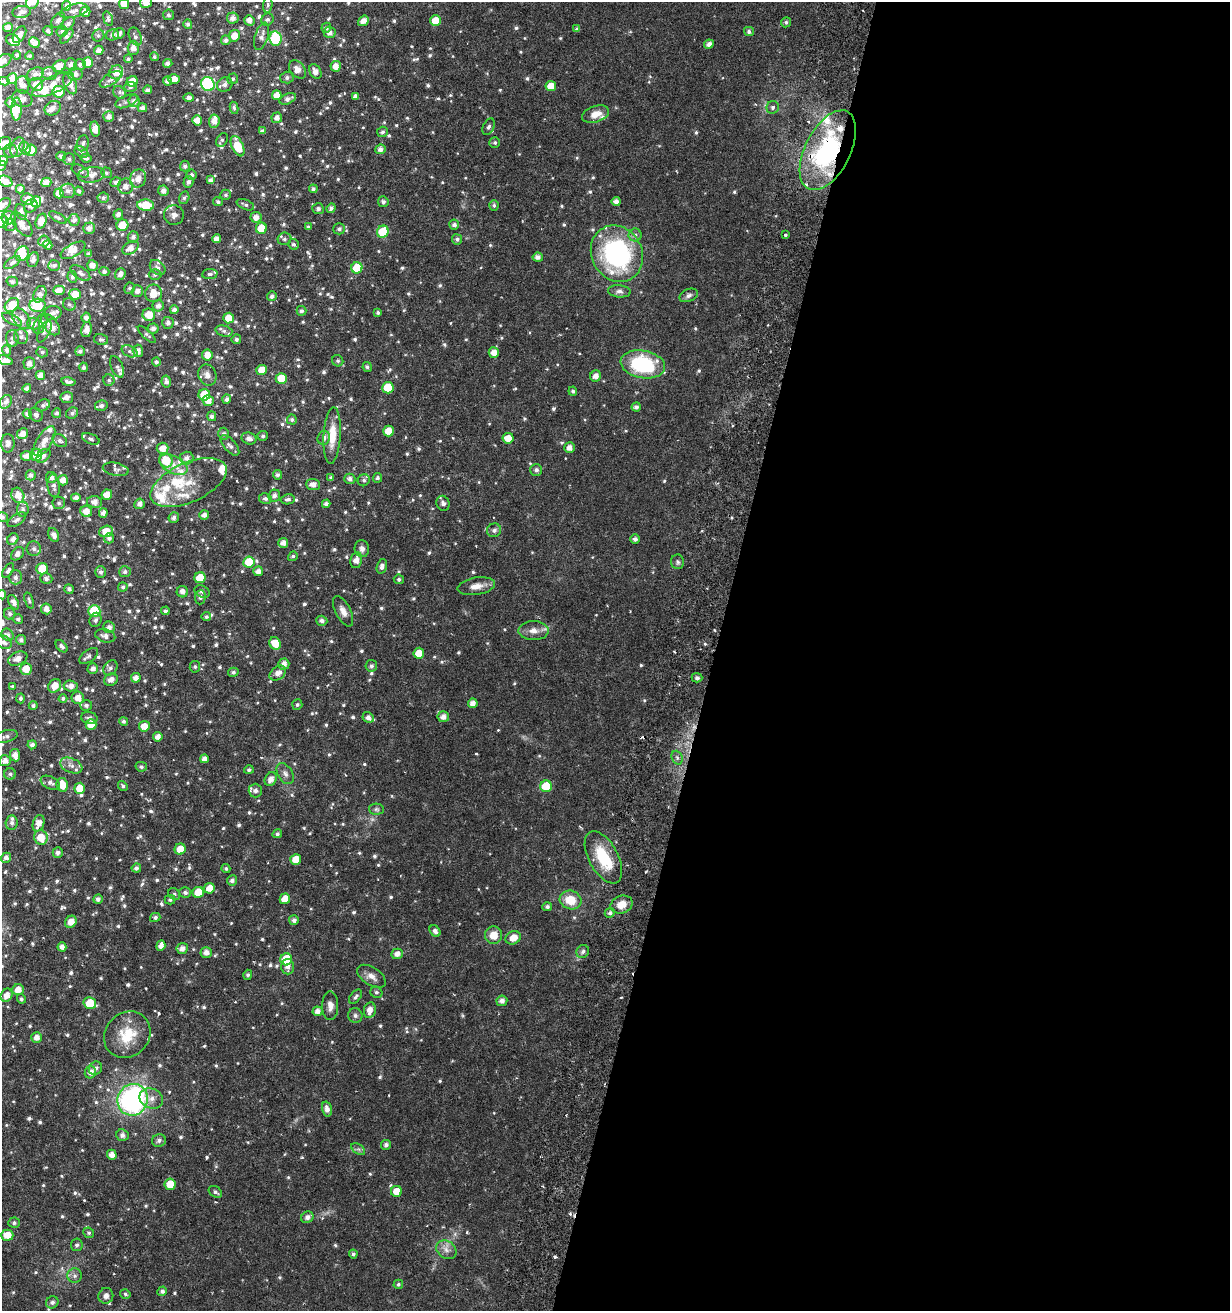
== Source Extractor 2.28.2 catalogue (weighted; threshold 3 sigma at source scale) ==
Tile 12 of 4 x 4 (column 4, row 3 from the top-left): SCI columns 4052-5279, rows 1319-2627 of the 5530 x 5283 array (HDU 1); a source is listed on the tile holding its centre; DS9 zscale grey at full resolution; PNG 1232 x 1313 px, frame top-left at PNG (2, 2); each listed source drawn as its Kron ellipse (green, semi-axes under 4 px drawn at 4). Shown black and unused: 42% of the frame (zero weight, under 3 of 6 exposures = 2% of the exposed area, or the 3 px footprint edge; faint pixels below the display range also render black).
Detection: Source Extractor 2.28.2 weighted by HDU 2 'WHT'; one run over the whole footprint, this tile lists its part. Background 0.0157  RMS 0.0012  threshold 0.00481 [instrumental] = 3 sigma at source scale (4.09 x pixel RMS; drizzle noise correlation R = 1.36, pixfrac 0.8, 0.0396/0.0396 arcsec/px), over >= 5 px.
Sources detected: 1084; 1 too faint to see at this stretch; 2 inside a brighter object's white glare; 2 cosmic-ray / hot-pixel residue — neither listed nor drawn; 70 inside a brighter listed object's ellipse — not listed separately; of the other 1009, all 500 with FLUX_AUTO >= 0.218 (the completeness limit of this list) listed and drawn (509 fainter detections not listed), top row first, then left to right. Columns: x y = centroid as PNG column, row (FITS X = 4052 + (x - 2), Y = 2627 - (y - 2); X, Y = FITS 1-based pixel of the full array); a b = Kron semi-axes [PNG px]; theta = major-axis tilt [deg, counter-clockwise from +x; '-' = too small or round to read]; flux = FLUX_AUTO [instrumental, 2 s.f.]
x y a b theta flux
33 2 7 6 - 1
146 2 6 5 - 1.1
124 4 5 5 - 1.4
268 5 8 4 85 0.23
67 6 4 4 - 0.44
74 11 14 6 15 0.58
22 12 9 6 8 0.49
85 12 5 5 - 0.98
169 15 5 5 - 0.23
233 18 6 5 - 0.58
108 19 8 4 -72 0.23
58 20 8 5 56 0.39
249 20 5 5 - 0.65
267 20 6 5 - 0.32
363 21 6 4 39 0.82
435 21 5 5 - 1.7
786 22 5 5 - 0.27
68 24 8 5 41 0.39
188 24 5 4 - 0.28
8 28 5 4 - 0.7
326 28 5 5 - 0.3
577 29 4 4 - 0.29
48 31 5 3 - 0.26
62 31 5 5 - 0.26
330 32 6 5 - 0.54
749 32 5 4 - 0.31
19 34 9 5 58 0.54
119 34 6 5 - 0.54
112 35 7 5 15 0.35
67 36 9 4 51 0.31
98 36 6 5 - 0.24
234 36 5 5 - 1.1
261 36 14 6 74 0.6
135 37 9 6 -65 0.35
275 39 7 6 - 6.2
13 40 7 5 -27 1.4
226 40 5 4 - 0.38
34 43 6 5 - 0.58
709 44 5 4 - 0.52
133 48 7 5 88 0.7
99 50 4 4 - 0.49
17 55 4 4 - 0.22
30 56 4 4 - 0.22
154 57 4 4 - 0.26
128 59 4 4 - 0.25
3 61 9 6 33 0.63
88 62 5 5 - 1.4
168 63 5 4 - 0.38
80 64 6 5 - 0.3
71 65 6 6 - 0.54
59 66 7 5 32 1
336 66 5 5 - 0.83
297 69 10 7 -49 0.92
315 71 8 5 -60 0.73
116 72 7 6 - 1
49 73 8 6 -6 0.32
35 74 9 6 20 0.41
75 74 7 6 - 0.57
12 78 5 5 - 1
287 78 6 6 - 0.31
111 79 12 5 33 0.43
174 79 6 4 1 0.93
233 79 5 5 - 0.23
4 81 5 3 - 0.28
132 81 6 5 - 1.5
167 81 4 4 - 0.47
36 84 7 6 - 1.1
70 84 11 6 -69 0.86
208 84 7 6 - 12
225 84 8 7 - 0.51
22 85 9 7 -82 0.59
53 85 23 8 26 1.7
551 86 5 5 - 1.4
130 87 6 5 - 0.28
148 90 4 4 - 0.38
59 92 6 6 - 1.6
120 92 7 5 -49 0.23
277 95 5 4 - 0.95
355 96 4 4 - 0.4
189 98 5 4 - 0.39
22 99 10 8 -19 0.62
288 99 9 5 23 0.53
127 101 12 5 23 0.42
134 101 6 5 - 0.47
11 103 5 5 - 0.45
773 107 6 6 - 0.26
53 108 8 6 32 0.68
142 108 5 4 - 0.49
234 108 6 4 -79 0.22
17 109 11 5 88 2.3
595 114 14 8 18 1.2
109 116 5 5 - 0.51
277 118 5 5 - 0.58
197 120 5 5 - 0.92
214 121 7 5 85 0.73
488 127 9 5 64 0.29
95 129 7 5 -80 0.85
262 131 4 4 - 0.29
382 132 5 5 - 0.26
222 140 7 5 56 0.24
5 143 7 6 - 0.76
83 143 8 6 73 0.32
495 143 5 5 - 0.24
238 146 11 5 -66 2.3
17 147 10 6 72 0.83
25 148 6 5 - 0.26
380 149 5 5 - 0.52
31 150 6 5 - 1.3
828 150 43 22 63 17
11 151 7 6 - 0.35
81 152 7 5 -29 0.23
61 156 5 4 - 0.32
86 158 5 3 - 0.24
69 159 6 5 - 0.28
3 161 5 5 - 0.97
2 166 5 3 - 0.24
185 166 5 5 - 0.34
80 171 9 5 -28 0.29
106 173 5 5 - 0.24
91 175 14 7 8 0.88
191 175 5 5 - 0.32
138 178 9 8 - 1
210 180 4 4 - 0.38
5 181 7 5 -26 0.81
46 182 5 4 - 0.72
116 182 5 4 - 0.28
188 182 6 5 - 0.35
126 186 8 7 - 0.7
20 189 4 4 - 0.45
313 189 4 4 - 0.24
67 191 7 7 - 0.4
79 191 4 3 - 0.27
163 191 5 5 - 0.53
59 193 5 5 - 1.1
226 195 5 5 - 0.22
103 198 5 5 - 0.26
184 198 6 5 - 0.24
28 199 6 5 - 0.94
616 201 4 4 - 0.55
36 202 5 5 - 1.3
218 202 5 4 - 0.23
383 202 5 5 - 0.32
2 205 9 5 36 0.59
146 205 8 5 -4 3.2
245 205 9 5 -22 0.29
494 205 5 4 - 0.23
31 206 7 6 - 0.38
331 208 5 4 - 0.36
318 209 6 5 - 0.31
21 212 8 5 -71 0.37
118 214 5 4 - 0.42
174 215 10 9 - 0.62
58 217 10 4 -29 0.26
256 217 5 5 - 0.7
9 218 7 6 - 1
74 220 6 5 - 0.41
41 221 8 5 70 1.2
2 222 6 6 - 0.9
22 224 14 7 -52 0.93
10 225 6 6 - 0.24
122 225 6 6 - 2
454 225 5 5 - 0.4
308 227 4 3 - 0.23
89 228 6 5 - 0.65
261 228 5 5 - 2.5
339 229 6 5 - 0.33
383 232 6 5 - 3.4
635 235 6 6 - 0.34
786 235 3 3 - 0.23
133 237 5 5 - 0.38
217 239 4 4 - 0.65
284 239 7 6 - 0.3
457 239 5 5 - 0.28
44 241 6 5 - 0.35
294 244 6 5 - 0.25
48 245 5 4 - 0.48
130 248 9 6 33 0.79
73 250 14 6 29 0.74
22 254 8 6 57 1.4
88 254 3 3 - 0.27
617 254 29 25 -62 17
538 257 5 4 - 0.51
33 260 8 5 72 0.45
12 263 9 4 34 0.26
54 265 6 5 - 0.27
92 265 6 5 - 0.65
158 268 9 6 -43 0.33
357 268 6 5 - 2.6
104 272 5 4 - 0.25
80 273 11 6 -33 0.39
120 274 6 5 - 0.55
210 274 8 5 5 0.23
155 275 6 5 - 0.27
72 277 6 5 - 0.24
12 282 5 5 - 0.26
130 288 6 5 - 0.26
59 290 6 4 1 0.76
137 291 6 5 - 0.5
619 291 11 6 -5 0.45
153 293 9 8 - 1.6
40 294 9 6 64 0.47
75 294 6 5 - 1.2
689 295 10 6 22 0.37
272 296 5 4 - 0.38
69 304 6 6 - 0.26
12 305 8 6 39 1.8
37 305 8 6 3 5.2
158 306 5 5 - 0.52
174 310 4 4 - 0.39
301 311 5 5 - 0.33
53 313 9 7 11 0.57
378 313 4 4 - 0.24
149 315 6 6 - 1.5
86 318 5 4 - 0.47
229 318 5 5 - 1.6
12 319 11 4 -28 0.31
21 319 11 7 -54 0.64
168 323 6 5 - 0.42
33 324 6 6 - 0.57
41 324 11 6 65 0.41
50 325 12 7 -52 0.76
153 328 5 5 - 0.42
86 330 7 5 77 0.7
224 331 8 5 -16 0.34
44 332 12 5 61 0.34
147 334 12 4 -44 0.24
21 337 7 7 - 0.37
12 338 8 6 -88 0.35
236 339 5 4 - 0.28
101 340 7 5 -12 0.26
7 350 5 4 - 0.26
80 351 5 5 - 0.32
129 351 8 5 -28 0.31
138 351 6 5 - 0.6
42 352 6 5 - 0.26
494 353 5 5 - 0.96
207 355 5 5 - 1
5 360 7 4 -19 0.58
338 361 6 5 - 0.23
156 362 4 4 - 0.25
29 363 6 5 - 0.56
643 364 22 13 -10 9.5
84 367 5 4 - 0.28
117 367 11 6 -67 0.3
367 367 5 4 - 0.26
262 370 5 5 - 1.3
40 375 4 4 - 0.7
207 375 11 8 -68 0.7
596 376 5 5 - 0.77
281 378 5 5 - 2
109 380 6 5 - 0.22
166 381 6 4 -79 0.39
68 382 7 3 -11 0.32
27 388 4 4 - 0.39
388 388 6 5 - 3.1
573 391 4 4 - 0.27
204 395 6 5 - 2.7
67 397 6 5 - 0.59
227 399 4 4 - 0.36
208 401 5 5 - 1
6 402 7 5 56 0.34
43 405 7 5 28 0.28
101 406 6 5 - 0.32
636 407 4 4 - 0.37
57 413 5 4 - 0.24
72 413 6 5 - 0.27
27 414 5 4 - 0.4
36 415 7 6 - 0.38
212 416 5 4 - 0.36
292 420 5 5 - 0.25
388 431 5 5 - 1.4
23 434 6 5 - 0.76
223 434 6 5 - 0.37
332 435 28 8 87 2.2
263 436 5 5 - 0.29
249 438 7 6 - 0.52
324 438 7 6 - 0.34
508 438 5 5 - 1.4
91 439 9 5 -22 0.28
44 441 17 7 59 1.1
60 441 8 6 -32 0.32
8 443 9 6 90 0.55
230 445 12 6 -49 0.48
163 448 6 5 - 0.86
570 448 5 5 - 0.71
36 455 6 6 - 1.3
27 456 6 5 - 0.67
43 456 8 5 43 0.32
187 458 7 6 - 0.53
166 460 7 6 - 2.2
173 465 15 8 -28 1
116 469 13 6 -12 0.41
536 470 6 6 - 0.37
31 475 5 5 - 0.33
277 475 4 4 - 0.35
51 477 5 5 - 0.49
331 477 4 4 - 0.25
377 478 5 4 - 0.26
350 479 5 5 - 0.42
63 480 5 5 - 0.75
364 480 6 5 - 0.26
188 482 41 19 24 3.8
313 485 7 5 -5 0.64
54 486 11 6 -83 0.43
18 495 8 6 -69 0.88
107 495 5 5 - 1.1
274 496 6 5 - 0.45
76 498 4 4 - 0.44
265 499 6 5 - 0.32
288 499 7 5 10 0.36
95 502 7 6 - 0.59
59 503 6 6 - 0.28
443 503 7 6 - 0.43
139 504 5 5 - 0.48
326 504 4 4 - 0.38
23 509 7 6 - 0.27
86 511 6 5 - 0.94
103 513 5 4 - 0.42
204 515 5 4 - 0.54
2 517 5 5 - 0.35
174 517 5 5 - 0.38
17 520 10 5 34 0.39
494 530 7 6 - 0.4
106 531 7 5 20 1.7
54 535 7 5 -64 0.52
109 538 5 5 - 0.33
13 539 6 5 - 0.44
635 539 5 4 - 0.38
283 543 5 5 - 0.56
34 549 7 7 - 0.38
362 549 8 7 - 0.5
17 554 7 5 48 0.44
293 556 5 4 - 0.22
356 560 8 6 79 0.75
249 562 6 5 - 3
678 562 7 6 - 0.27
382 566 7 5 73 0.4
42 569 6 5 - 2.8
8 571 8 4 57 0.32
258 571 5 4 - 0.53
101 572 6 5 - 0.31
125 572 6 5 - 0.3
15 577 7 6 - 0.4
46 578 6 5 - 0.34
200 578 5 5 - 1.9
399 579 5 5 - 0.29
476 586 19 8 9 1.1
123 587 4 4 - 0.23
69 589 5 4 - 0.25
202 591 8 5 -28 0.31
182 592 6 5 - 0.63
2 595 5 4 - 0.31
200 597 7 5 85 0.25
29 601 8 4 -70 0.22
14 602 8 4 -62 0.52
46 609 5 5 - 0.58
94 611 6 6 - 4.8
165 611 4 4 - 0.25
343 611 16 7 -63 0.78
10 614 6 5 - 0.28
206 617 4 4 - 0.22
18 619 5 4 - 0.28
96 620 7 6 - 0.27
322 621 5 5 - 0.38
109 627 6 5 - 0.45
534 631 15 9 0 0.96
8 635 6 5 - 0.35
105 636 10 6 -16 0.49
21 640 5 5 - 0.31
4 642 8 6 -35 0.39
275 643 6 5 - 1.7
62 646 7 4 -48 0.35
419 653 5 5 - 1.4
89 656 11 6 38 0.32
18 659 10 6 23 0.62
284 664 5 5 - 0.63
371 666 6 5 - 0.34
195 667 6 5 - 0.22
110 668 8 6 53 0.33
26 669 6 5 - 1.4
93 669 5 5 - 0.45
233 672 5 4 - 0.29
278 673 9 6 36 0.78
136 678 5 5 - 0.62
697 678 5 4 - 0.29
111 680 7 6 - 0.69
12 686 3 3 - 0.23
55 686 7 6 - 1.1
71 686 7 5 -4 0.69
20 698 5 4 - 0.26
63 698 4 4 - 0.24
78 698 6 6 - 0.94
473 703 5 4 - 0.69
86 705 6 5 - 0.3
297 705 5 5 - 0.22
33 706 4 4 - 0.24
368 717 6 5 - 0.51
443 717 6 5 - 0.63
89 718 8 6 -13 0.34
124 721 4 4 - 0.24
91 725 5 5 - 1.4
144 726 5 5 - 1.1
6 736 12 6 15 0.39
158 737 4 4 - 0.65
32 745 4 4 - 0.43
15 755 6 5 - 0.75
677 758 7 5 -69 0.3
204 759 4 4 - 0.53
5 761 6 5 - 0.66
71 766 11 7 -22 0.56
141 767 6 5 - 0.24
249 770 5 4 - 0.27
10 774 6 5 - 0.25
285 774 11 7 -59 0.5
271 779 7 5 61 0.69
50 783 10 6 -25 0.44
62 785 7 5 -79 1.5
123 786 5 4 - 0.22
546 786 6 5 - 4.4
80 788 5 5 - 1.9
255 791 7 6 - 0.47
376 809 7 5 0 0.24
12 823 7 6 - 0.37
39 823 8 5 72 0.95
277 834 5 4 - 0.22
41 837 7 6 - 1.6
180 849 5 5 - 1.7
58 853 5 5 - 0.39
603 857 29 14 -62 4.5
6 858 5 5 - 0.38
296 859 5 5 - 1.7
136 868 4 4 - 0.34
226 868 4 4 - 0.22
232 880 5 5 - 0.35
209 888 5 5 - 1
198 892 5 5 - 2
185 893 6 5 - 0.34
174 894 6 5 - 0.22
98 899 5 4 - 0.44
285 899 5 5 - 1.5
170 900 5 5 - 0.26
570 900 11 9 -18 2.2
622 904 11 8 23 1.3
547 907 5 4 - 0.29
610 913 5 4 - 0.35
155 917 5 4 - 0.29
294 920 5 5 - 0.36
71 922 6 5 - 0.95
435 931 6 5 - 0.37
494 935 9 8 - 1.4
513 938 8 6 26 1.1
161 946 5 4 - 0.64
62 947 4 4 - 0.57
182 949 5 5 - 0.62
206 952 5 5 - 0.66
583 952 7 6 - 0.31
397 954 5 5 - 0.63
286 959 6 6 - 3.8
288 967 7 6 - 0.57
248 975 5 4 - 0.23
371 976 16 9 -33 0.82
18 990 6 5 - 0.94
376 992 6 5 - 0.23
7 995 7 5 59 0.76
356 997 8 5 49 0.31
21 999 5 4 - 0.23
502 1001 5 5 - 0.52
90 1003 6 5 - 2.5
330 1006 14 8 -90 0.77
370 1010 8 6 80 0.82
317 1011 5 4 - 0.55
355 1015 7 7 - 0.31
127 1035 25 21 45 3.4
36 1037 5 5 - 0.67
95 1068 7 6 - 0.44
90 1072 6 5 - 0.69
151 1098 12 10 -24 0.9
133 1100 16 15 - 23
327 1109 7 5 -76 0.61
122 1135 6 5 - 0.42
159 1140 7 6 - 0.35
386 1145 5 5 - 0.33
358 1149 7 5 -33 0.28
112 1155 5 5 - 0.79
170 1184 6 5 - 1.8
396 1191 5 5 - 1.3
215 1192 7 5 -34 0.29
307 1217 6 5 - 0.46
14 1223 6 5 - 0.24
89 1233 5 5 - 0.22
7 1235 6 5 - 1.3
77 1245 6 6 - 0.26
446 1250 11 8 -36 0.7
353 1254 4 4 - 0.26
75 1276 7 7 - 0.35
398 1284 5 4 - 0.22
162 1291 5 4 - 0.32
125 1294 5 4 - 0.22
106 1296 8 7 - 0.54
52 1302 6 6 - 0.35
Overlapping masked pixels (flux is a lower limit): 1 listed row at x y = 828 150
Isophote crosses this tile's border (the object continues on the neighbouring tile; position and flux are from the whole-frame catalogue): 11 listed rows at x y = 33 2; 146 2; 124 4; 3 61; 3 161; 2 166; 2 205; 2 222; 2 517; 8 571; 2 595